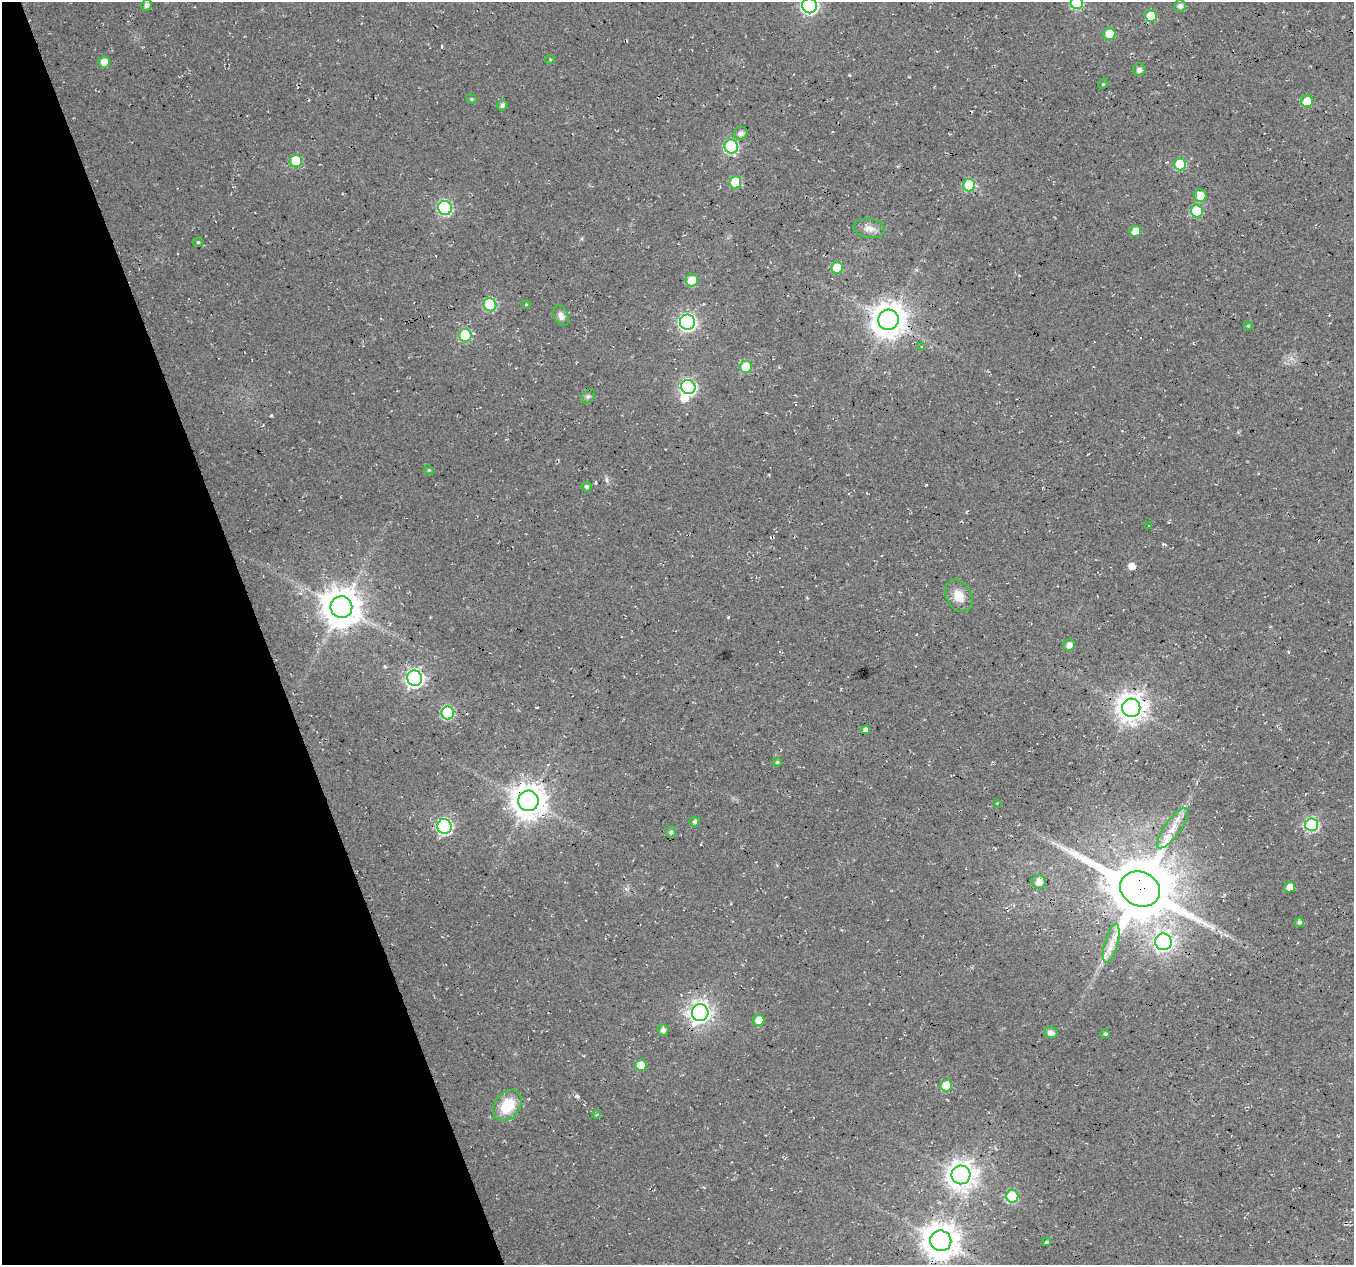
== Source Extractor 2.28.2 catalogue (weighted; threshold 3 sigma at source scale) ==
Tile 5 of 4 x 4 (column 1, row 2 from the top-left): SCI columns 3-1354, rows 2643-3905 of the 5408 x 5234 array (HDU 1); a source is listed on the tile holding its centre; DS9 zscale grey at full resolution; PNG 1356 x 1267 px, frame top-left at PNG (2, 2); each listed source drawn as its Kron ellipse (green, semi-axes under 4 px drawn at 4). Shown black and unused: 19% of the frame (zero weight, under 3 of 4 exposures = <1% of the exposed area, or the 3 px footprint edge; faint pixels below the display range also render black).
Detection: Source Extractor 2.28.2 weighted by HDU 2 'WHT'; one run over the whole footprint, this tile lists its part. Background 0.0181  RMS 0.0054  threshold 0.0244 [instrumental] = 3 sigma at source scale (4.5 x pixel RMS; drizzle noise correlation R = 1.50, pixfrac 1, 0.0396/0.0396 arcsec/px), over >= 5 px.
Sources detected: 81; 1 inside a brighter object's white glare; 4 cosmic-ray / hot-pixel residue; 1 long thin detection or spike segment (spike, bleed or trail) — neither listed nor drawn; the other 75 listed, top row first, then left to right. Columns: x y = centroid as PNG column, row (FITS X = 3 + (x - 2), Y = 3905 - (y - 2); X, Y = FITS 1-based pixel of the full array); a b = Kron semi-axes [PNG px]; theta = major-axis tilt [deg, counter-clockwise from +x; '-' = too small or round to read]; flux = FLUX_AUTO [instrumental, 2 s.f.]
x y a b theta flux
1077 3 6 6 - 45
146 5 5 5 - 2.1
809 6 7 7 - 130
1180 6 6 5 - 2.1
1151 16 6 6 - 16
1109 34 6 6 - 14
550 59 5 4 - 0.6
104 62 5 5 - 7.4
1139 70 6 6 - 2.5
1103 84 5 4 - 0.63
471 99 5 4 - 0.78
1307 101 6 6 - 12
502 105 5 5 - 1.8
741 133 7 6 - 2.4
731 147 7 6 - 60
296 161 6 6 - 26
1180 164 6 6 - 26
735 182 6 6 - 20
969 185 6 6 - 33
1200 196 6 6 - 7.7
445 208 7 6 - 78
1197 211 6 6 - 34
869 228 16 9 -10 4.2
1135 231 6 5 - 5.9
198 242 5 4 - 0.72
837 268 6 6 - 16
692 280 6 6 - 10
526 304 5 3 - 0.47
490 305 7 6 - 42
561 316 11 7 -66 2.8
888 320 10 10 - 1000
687 322 7 7 - 160
1248 326 4 4 - 0.71
465 335 6 6 - 39
922 347 4 3 - 0.53
746 367 6 6 - 21
688 387 7 7 - 100
588 396 8 5 48 1.3
429 470 5 4 - 0.69
587 487 5 5 - 1.1
1149 525 3 2 - 0.44
959 596 17 12 -62 7.4
341 607 11 10 - 1500
1069 645 6 5 - 3.5
415 678 8 7 - 200
1131 708 9 9 - 720
448 713 6 6 - 56
865 730 4 4 - 2.5
777 762 4 4 - 0.81
528 801 10 10 - 1000
997 803 3 3 - 0.39
695 822 5 4 - 1.3
1311 825 7 6 - 58
444 826 7 7 - 110
1173 828 24 8 55 7.7
671 832 5 5 - 1.5
1039 882 7 7 - 4.6
1290 887 5 5 - 5.7
1140 889 21 17 -24 4300
1299 922 5 4 - 1.5
1163 942 8 8 - 200
1111 943 20 6 75 4.8
700 1013 8 8 - 340
759 1020 5 5 - 7.9
663 1030 6 5 - 2
1051 1032 7 5 -16 3.1
1105 1034 5 4 - 1.1
641 1065 5 5 - 9.2
946 1086 6 5 - 16
507 1106 17 12 51 16
596 1115 4 3 - 0.56
961 1175 9 9 - 620
1012 1196 6 6 - 33
941 1241 10 10 - 1100
1046 1242 5 3 - 0.78
Overlapping masked pixels (flux is a lower limit): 5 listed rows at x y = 445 208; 688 387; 528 801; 1173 828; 1140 889
Isophote crosses this tile's border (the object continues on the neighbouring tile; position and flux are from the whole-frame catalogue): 2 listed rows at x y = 1077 3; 809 6
Unlisted compact peaks at least as high as the median listed source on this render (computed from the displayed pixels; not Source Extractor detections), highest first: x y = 577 1096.